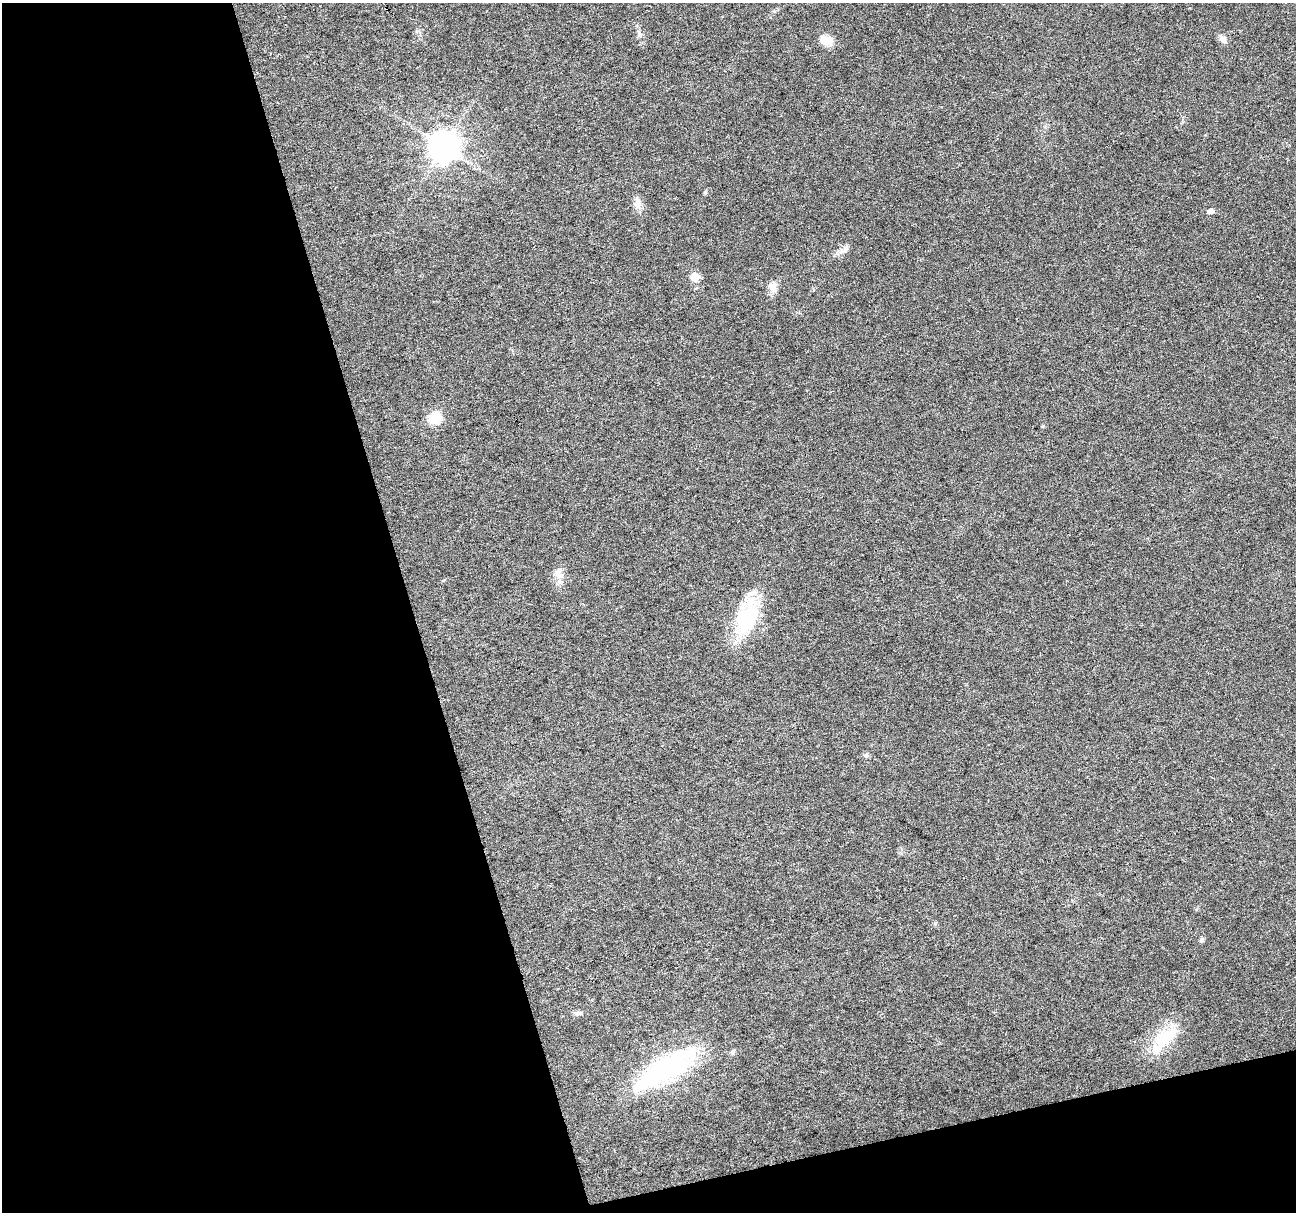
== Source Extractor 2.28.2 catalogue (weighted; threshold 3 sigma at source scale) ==
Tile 3 of 2 x 2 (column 1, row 2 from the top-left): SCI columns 2-1295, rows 49-1258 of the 2590 x 2501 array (HDU 1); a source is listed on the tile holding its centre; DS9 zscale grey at full resolution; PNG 1298 x 1214 px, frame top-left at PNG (2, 3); no overlay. Shown black and unused: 36% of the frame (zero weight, under 3 of 6 exposures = <1% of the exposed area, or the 3 px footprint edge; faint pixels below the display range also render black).
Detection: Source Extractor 2.28.2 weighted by HDU 2 'WHT'; one run over the whole footprint, this tile lists its part. Background 0.0265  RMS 0.0048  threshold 0.0197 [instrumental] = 3 sigma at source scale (4.09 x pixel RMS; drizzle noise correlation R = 1.36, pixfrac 0.8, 0.0396/0.0396 arcsec/px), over >= 5 px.
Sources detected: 18; all 18 listed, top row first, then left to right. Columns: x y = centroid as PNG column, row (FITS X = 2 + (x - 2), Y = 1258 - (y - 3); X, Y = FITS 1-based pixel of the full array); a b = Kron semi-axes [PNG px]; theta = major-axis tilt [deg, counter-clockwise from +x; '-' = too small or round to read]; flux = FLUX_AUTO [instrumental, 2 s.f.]
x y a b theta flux
639 34 7 4 -72 0.93
1223 39 11 8 -50 2.1
826 40 17 10 -22 5.9
444 146 9 9 - 740
638 203 18 9 -90 3.3
1211 211 5 4 - 2.5
841 251 12 5 40 2.2
695 277 9 8 - 4.6
773 286 14 11 84 3.4
435 418 6 5 - 38
1043 426 5 3 - 0.4
559 574 17 10 88 4.1
746 617 42 22 70 35
866 755 7 5 67 0.89
1202 940 6 5 - 0.98
578 1013 11 6 4 1.5
1164 1039 45 15 47 20
664 1069 71 22 31 74
Unlisted compact peaks at least as high as the median listed source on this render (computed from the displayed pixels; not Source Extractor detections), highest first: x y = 705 192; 935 924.